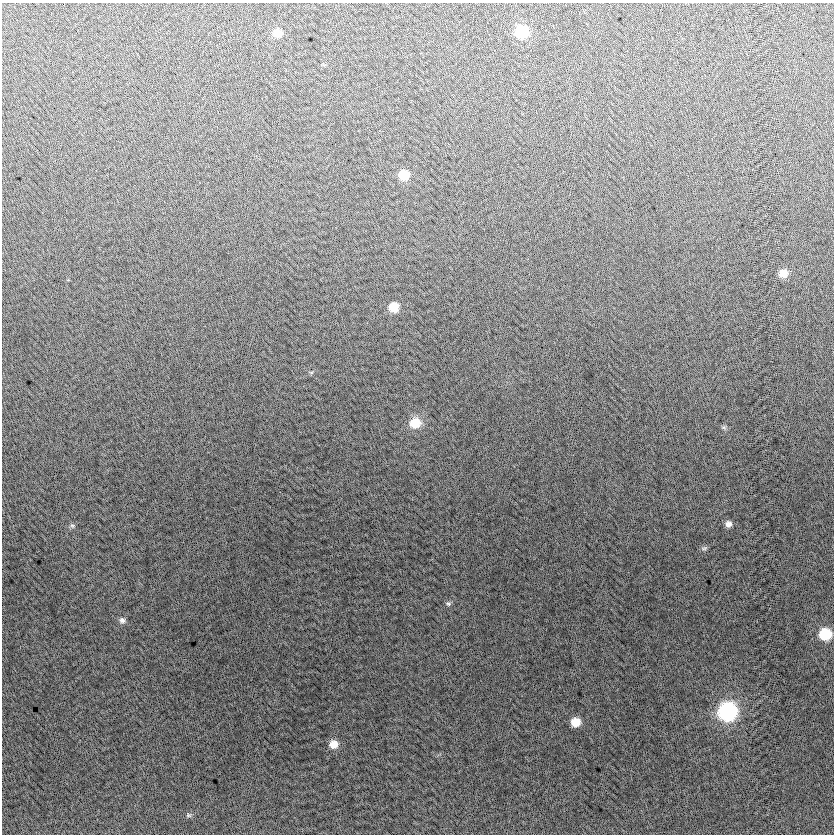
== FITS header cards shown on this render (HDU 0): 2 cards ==
NAXIS1  =                  832
NAXIS2  =                  832

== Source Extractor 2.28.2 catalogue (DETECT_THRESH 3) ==
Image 832 x 832 px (HDU 0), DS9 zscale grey, 1 PNG px = 1 image px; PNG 836 x 836 px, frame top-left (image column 1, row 832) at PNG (2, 3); no overlay
Background -4.22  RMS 13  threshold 38.2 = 3 sigma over >= 5 px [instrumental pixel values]
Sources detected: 17; all 17 listed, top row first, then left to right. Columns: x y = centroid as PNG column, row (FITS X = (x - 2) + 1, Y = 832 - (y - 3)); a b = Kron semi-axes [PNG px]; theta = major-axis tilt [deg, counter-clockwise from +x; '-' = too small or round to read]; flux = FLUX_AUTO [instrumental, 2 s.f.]
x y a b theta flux
522 31 9 9 - 49000
277 33 9 8 - 10000
404 175 9 8 - 21000
783 273 9 8 - 11000
394 307 8 8 - 16000
415 423 11 10 - 20000
724 427 7 5 -20 1800
728 524 8 8 - 4300
72 526 7 5 -3 2000
704 548 9 5 8 1900
448 603 7 6 - 1800
122 620 8 8 - 3300
825 634 9 8 - 43000
727 711 10 10 - 230000
576 722 8 7 - 15000
333 744 9 8 - 10000
188 815 7 5 -1 1800